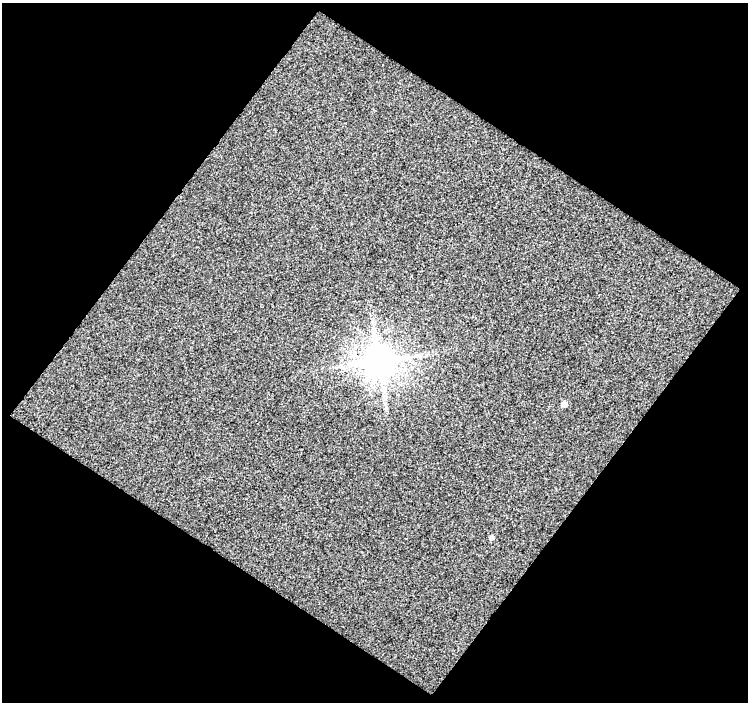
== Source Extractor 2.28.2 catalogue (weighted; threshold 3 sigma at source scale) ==
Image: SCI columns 9-754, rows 34-733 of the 754 x 761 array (HDU 1 of 3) = the unmasked area's bounding box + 8 px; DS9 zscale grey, full resolution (1 PNG px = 1 image px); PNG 750 x 704 px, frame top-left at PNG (2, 3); no overlay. Shown black and unused: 51% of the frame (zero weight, under 3 of 4 exposures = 2% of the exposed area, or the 3 px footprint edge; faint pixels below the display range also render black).
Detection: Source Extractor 2.28.2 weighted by HDU 2 'WHT'. Background 0.0599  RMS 3.3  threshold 14.7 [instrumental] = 3 sigma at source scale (4.5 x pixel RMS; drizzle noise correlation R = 1.50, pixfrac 1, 0.0396/0.0396 arcsec/px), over >= 5 px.
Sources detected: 3; all 3 listed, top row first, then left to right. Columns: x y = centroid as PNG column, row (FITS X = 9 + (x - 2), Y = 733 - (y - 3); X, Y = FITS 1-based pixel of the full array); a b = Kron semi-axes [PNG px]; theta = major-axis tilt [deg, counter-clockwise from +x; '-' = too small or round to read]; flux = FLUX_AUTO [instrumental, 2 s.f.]
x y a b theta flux
379 361 10 9 - 640000
564 404 5 5 - 1900
491 537 5 5 - 750
Overlapping masked pixels (flux is a lower limit): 1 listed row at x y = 379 361